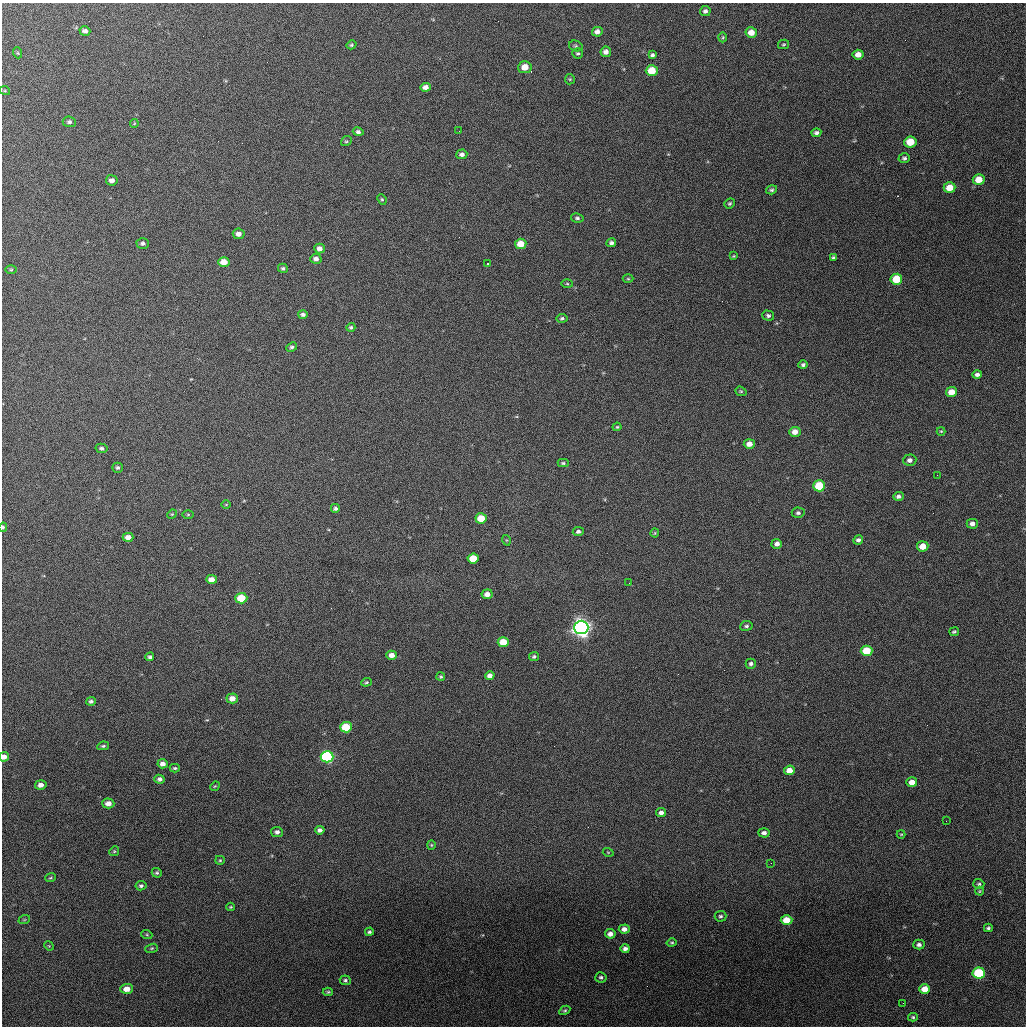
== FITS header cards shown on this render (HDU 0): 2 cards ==
NAXIS1  =                 1024 / length of data axis 1
NAXIS2  =                 1024 / length of data axis 2

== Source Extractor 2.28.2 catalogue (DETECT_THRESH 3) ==
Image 1024 x 1024 px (HDU 0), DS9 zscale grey, 1 PNG px = 1 image px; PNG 1028 x 1028 px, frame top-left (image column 1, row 1024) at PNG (2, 3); each listed source drawn as its Kron ellipse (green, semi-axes under 4 px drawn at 4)
Background 781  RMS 21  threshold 64.1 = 3 sigma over >= 5 px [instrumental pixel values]
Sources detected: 154; all 154 listed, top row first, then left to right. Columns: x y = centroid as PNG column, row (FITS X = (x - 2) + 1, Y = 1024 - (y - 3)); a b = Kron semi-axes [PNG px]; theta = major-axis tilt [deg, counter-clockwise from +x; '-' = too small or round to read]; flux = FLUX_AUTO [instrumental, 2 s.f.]
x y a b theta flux
705 11 5 5 - 4100
85 31 5 4 - 4400
597 32 5 5 - 6400
751 32 5 5 - 13000
723 37 5 3 - 1500
783 44 5 4 - 2000
351 45 5 4 - 2100
576 46 7 5 -16 2600
606 52 5 5 - 6700
18 53 5 3 - 1300
578 53 5 5 - 2700
652 55 4 4 - 3000
858 55 5 5 - 9900
525 67 6 6 - 18000
652 71 6 5 - 33000
570 79 5 5 - 1600
426 87 5 4 - 6400
5 91 5 3 - 1400
69 122 6 5 - 3300
134 123 4 4 - 1300
459 131 3 2 - 1400
358 132 5 4 - 3700
816 133 5 3 - 3800
346 141 5 4 - 2000
910 142 6 5 - 33000
462 154 5 4 - 5200
904 158 6 5 - 3200
979 179 6 5 - 19000
112 180 6 5 - 5600
950 188 6 5 - 21000
772 190 6 4 19 2800
382 199 5 4 - 2100
730 203 5 4 - 2200
577 218 6 4 -10 3000
239 234 6 5 - 7100
143 243 6 5 - 3800
611 243 5 4 - 4100
521 244 5 5 - 23000
319 248 5 5 - 6500
733 256 3 3 - 1200
833 257 4 3 - 2100
316 259 5 5 - 5300
224 262 5 5 - 18000
487 264 3 3 - 1900
283 268 5 4 - 3000
11 270 5 3 - 1700
628 279 5 3 - 1500
896 279 6 5 - 43000
567 284 6 4 -2 1800
303 314 4 3 - 3500
768 315 6 5 - 3400
562 318 5 4 - 2600
351 327 5 4 - 2200
292 347 5 4 - 2900
803 365 5 4 - 3300
977 374 5 4 - 4000
741 391 6 4 -20 1900
952 392 5 5 - 16000
617 427 4 4 - 1700
941 431 4 4 - 1500
795 432 6 5 - 11000
749 444 5 4 - 10000
102 448 6 4 -11 3100
910 460 7 5 5 5600
563 463 5 4 - 2400
117 468 5 5 - 2700
937 475 2 2 - 740
819 486 6 5 - 59000
899 496 5 4 - 4100
226 505 5 3 - 1200
335 508 5 5 - 3600
798 513 6 5 - 3600
172 514 5 4 - 1500
188 515 6 4 0 1800
481 518 6 5 - 29000
972 524 5 5 - 6000
3 527 5 3 - 2400
578 532 5 4 - 3600
655 533 4 4 - 1500
128 537 5 4 - 9000
506 540 5 3 - 1300
858 540 5 4 - 4200
777 544 5 5 - 6500
923 546 5 5 - 19000
473 558 5 5 - 36000
211 579 5 4 - 11000
629 583 2 2 - 920
487 594 5 5 - 8900
241 598 6 5 - 45000
746 626 6 5 - 3000
581 627 7 7 - 860000
954 632 5 3 - 2200
503 642 5 5 - 32000
867 651 6 5 - 42000
392 655 5 4 - 9600
150 657 4 3 - 2900
534 657 5 4 - 2700
751 664 5 5 - 3300
490 676 5 4 - 6900
441 677 4 4 - 2000
366 682 5 4 - 2200
232 698 6 5 - 11000
91 701 5 4 - 3200
346 727 6 5 - 51000
103 746 6 4 9 2500
4 757 5 4 - 8500
327 757 6 6 - 220000
163 764 5 4 - 7700
175 768 5 3 - 2000
789 770 5 4 - 14000
159 779 5 4 - 4200
912 782 5 5 - 12000
41 785 6 5 - 7100
215 786 5 4 - 1700
108 803 6 5 - 9800
661 813 5 4 - 5600
946 821 2 2 - 760
320 830 5 4 - 4800
277 832 6 5 - 5000
764 833 5 4 - 5200
901 834 4 4 - 1300
431 845 4 4 - 1400
114 851 5 4 - 1700
608 852 5 3 - 1300
220 860 5 4 - 1800
771 863 2 2 - 670
157 873 5 4 - 2400
50 878 5 2 - 1400
979 884 5 5 - 2600
141 886 5 4 - 2900
979 891 4 4 - 1500
231 907 4 3 - 1700
720 916 6 5 - 2700
24 920 6 3 19 1400
786 920 6 5 - 27000
988 928 4 3 - 2500
624 929 5 4 - 7700
369 932 4 4 - 2900
610 934 5 4 - 7900
147 935 5 3 - 1600
672 943 5 4 - 2000
919 944 6 5 - 4100
49 946 5 4 - 1300
151 948 6 4 20 2000
625 949 4 4 - 4800
979 973 6 5 - 88000
601 977 6 5 - 2700
345 980 5 5 - 2700
127 989 6 5 - 12000
925 989 5 5 - 19000
328 992 5 4 - 2000
903 1003 2 2 - 940
565 1010 6 4 28 2300
913 1017 5 4 - 2200
At the frame edge (FLAGS 8, measured only in part): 2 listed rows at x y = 3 527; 4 757